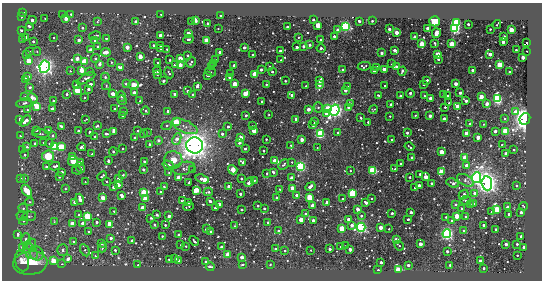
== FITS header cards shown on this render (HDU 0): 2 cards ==
NAXIS1  =                  540 / length of data axis 1
NAXIS2  =                  278 / length of data axis 2

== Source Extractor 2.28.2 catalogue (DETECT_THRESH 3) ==
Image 540 x 278 px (HDU 0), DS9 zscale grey, 1 PNG px = 1 image px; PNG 544 x 282 px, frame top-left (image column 1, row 278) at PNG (2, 3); each listed source drawn as its Kron ellipse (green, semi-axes under 4 px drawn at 4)
Background -16.2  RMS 180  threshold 526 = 3 sigma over >= 5 px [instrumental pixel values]
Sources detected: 566; of the 566, the 500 brightest by FLUX_AUTO listed and drawn (66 fainter detections omitted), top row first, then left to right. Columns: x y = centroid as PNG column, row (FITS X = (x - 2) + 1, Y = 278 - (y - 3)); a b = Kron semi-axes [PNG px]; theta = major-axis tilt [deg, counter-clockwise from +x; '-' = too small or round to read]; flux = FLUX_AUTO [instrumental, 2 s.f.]
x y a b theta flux
23 12 3 3 - 1.1e+04
71 14 3 3 - 1.9e+04
161 14 3 3 - 1.5e+04
62 15 3 3 - 1.5e+04
221 15 3 3 - 2.4e+04
21 17 3 2 - 1.1e+04
45 18 3 2 - 1.4e+04
66 18 3 3 - 3.1e+05
32 20 4 3 - 1.2e+05
195 20 4 3 - 9.5e+04
313 20 3 3 - 4.4e+04
97 21 4 3 - 1.4e+04
136 21 3 3 - 1.0e+05
191 21 3 2 - 1.6e+04
359 21 3 3 - 7.7e+04
372 21 3 3 - 3.3e+04
435 21 5 5 - 2.8e+05
208 23 3 3 - 4.3e+04
457 23 3 3 - 5.0e+06
468 24 3 3 - 5.7e+04
497 24 4 2 - 1.0e+04
318 25 3 3 - 1.1e+06
29 26 3 3 - 2.0e+04
346 26 4 4 - 4.8e+06
287 27 3 3 - 2.7e+04
83 28 3 3 - 3.6e+04
428 28 3 3 - 3.9e+05
455 28 4 4 - 4.9e+06
218 29 2 2 - 1.2e+04
389 29 3 3 - 1.0e+05
490 29 3 2 - 1.6e+04
21 30 3 3 - 4.1e+04
338 30 3 3 - 2.6e+05
511 30 3 3 - 9.3e+05
396 32 3 3 - 4.1e+05
436 33 5 3 - 7.7e+04
188 34 3 3 - 5.7e+05
160 35 3 3 - 2.3e+05
95 36 6 3 12 2.4e+04
334 36 3 3 - 4.8e+04
54 37 3 2 - 1.7e+04
298 37 3 2 - 1.1e+04
414 37 3 3 - 4.4e+04
504 37 3 3 - 3.7e+05
26 38 3 3 - 1.6e+05
106 38 3 3 - 3.0e+04
189 39 5 3 - 4.0e+04
22 40 3 3 - 2.5e+04
79 40 3 3 - 1.3e+05
95 40 4 3 - 1.3e+04
321 40 3 3 - 9.9e+04
33 41 3 3 - 4.3e+04
207 41 3 3 - 1.8e+06
503 42 3 3 - 9.8e+04
435 43 3 2 - 1.5e+04
527 43 3 2 - 1.3e+04
422 44 3 3 - 1.5e+06
452 44 3 3 - 1.6e+06
153 45 3 3 - 4.2e+04
160 45 3 3 - 2.8e+04
310 45 3 3 - 6.8e+04
98 46 3 3 - 2.6e+04
304 46 3 3 - 1.1e+05
127 47 3 3 - 3.7e+05
244 47 3 3 - 7.8e+04
297 47 3 3 - 7.9e+04
321 48 4 3 - 4.2e+04
160 49 3 2 - 1.1e+04
167 49 3 2 - 1.6e+04
91 50 3 3 - 4.0e+05
395 50 4 3 - 1.2e+05
516 50 3 3 - 1.0e+04
280 51 3 3 - 3.8e+04
527 51 3 2 - 1.0e+04
29 52 3 3 - 2.6e+04
37 52 4 3 - 1.0e+04
106 52 5 3 - 3.4e+05
220 52 3 3 - 9.6e+04
382 53 3 3 - 9.3e+04
26 54 3 3 - 3.6e+04
490 54 3 3 - 2.4e+05
188 55 3 3 - 4.2e+04
253 55 3 2 - 1.1e+04
438 55 3 3 - 1.6e+06
140 57 3 3 - 3.8e+05
523 57 3 3 - 2.6e+05
77 58 3 3 - 2.3e+05
95 58 4 4 - 1.5e+04
180 58 3 3 - 7.0e+05
215 59 3 3 - 1.7e+04
438 59 3 3 - 4.6e+04
170 60 3 3 - 2.2e+04
281 60 3 3 - 1.6e+04
29 61 3 3 - 8.2e+05
84 61 4 3 - 2.4e+05
111 62 3 3 - 1.4e+04
191 62 6 3 59 2.7e+04
158 63 3 3 - 2.6e+04
214 63 4 3 - 2.2e+04
99 64 4 3 - 9.5e+04
392 64 3 2 - 1.5e+04
175 65 3 3 - 1.2e+05
180 65 3 3 - 3.0e+05
234 65 3 3 - 1.7e+05
500 65 3 3 - 2.5e+06
364 66 6 3 10 2.7e+04
45 67 6 5 - 6.8e+06
212 67 3 3 - 4.3e+04
270 67 3 3 - 7.6e+04
377 67 3 3 - 6.7e+04
396 67 3 3 - 5.9e+04
121 68 3 3 - 2.7e+05
384 69 3 3 - 4.1e+05
81 70 4 3 - 4.9e+05
261 70 3 3 - 7.7e+04
343 70 3 3 - 7.5e+04
472 70 3 3 - 8.8e+04
70 71 3 3 - 1.4e+04
90 71 4 3 - 1.6e+04
157 71 4 3 - 2.5e+04
374 71 3 3 - 3.5e+04
402 71 4 2 - 1.6e+04
211 72 5 2 - 1.7e+04
272 72 3 3 - 1.9e+04
509 72 3 2 - 2.6e+04
169 73 6 2 -61 1.9e+04
157 74 3 2 - 1.2e+04
230 74 3 3 - 1.7e+04
255 74 3 3 - 1.3e+06
208 75 3 3 - 2.5e+04
28 76 4 3 - 4.5e+04
105 77 4 4 - 2.2e+04
230 77 3 3 - 1.2e+05
86 78 10 4 29 3.5e+04
26 80 3 3 - 2.8e+05
320 80 3 3 - 3.8e+05
163 81 3 3 - 4.3e+04
285 81 3 2 - 1.1e+04
427 81 3 3 - 3.5e+04
90 84 3 3 - 7.9e+04
126 84 3 3 - 5.2e+04
235 84 3 3 - 9.3e+05
266 84 3 2 - 1.9e+04
424 84 3 3 - 2.1e+04
456 84 3 3 - 2.1e+05
76 85 3 3 - 2.8e+04
134 85 5 3 - 8.5e+05
319 85 4 3 - 1.6e+05
106 86 4 3 - 1.2e+04
197 86 3 3 - 1.1e+05
306 86 3 2 - 1.2e+04
348 86 3 3 - 2.9e+04
385 86 3 2 - 1.5e+04
30 87 3 3 - 4.9e+04
88 89 3 3 - 6.8e+04
345 90 3 3 - 1.2e+05
77 91 3 3 - 1.8e+06
187 91 4 3 - 3.3e+04
134 93 3 3 - 3.1e+05
410 93 4 3 - 6.6e+04
460 93 3 3 - 5.7e+04
67 94 3 3 - 3.8e+04
113 94 4 3 - 3.5e+05
175 94 3 3 - 5.2e+04
245 94 3 3 - 8.2e+05
193 95 3 3 - 9.1e+04
292 95 3 3 - 1.4e+05
443 95 3 3 - 1.3e+04
121 96 5 4 - 1.8e+04
379 96 4 3 - 2.4e+04
401 96 3 3 - 8.1e+04
424 96 3 2 - 9.9e+03
447 96 3 3 - 8.4e+04
25 97 3 3 - 2.9e+04
85 97 3 2 - 1.3e+04
481 97 3 3 - 4.3e+05
32 98 5 4 - 1.2e+05
430 98 3 3 - 2.4e+05
498 99 3 3 - 8.5e+06
122 100 5 4 - 1.6e+04
53 101 3 2 - 1.3e+04
140 101 3 3 - 2.1e+04
262 101 3 3 - 3.4e+04
466 101 3 3 - 6.0e+04
24 103 8 4 11 3.4e+04
449 103 3 2 - 1.3e+04
350 104 4 3 - 2.8e+04
487 104 3 3 - 2.2e+05
391 105 3 3 - 2.4e+05
37 106 3 3 - 1.4e+06
457 106 3 3 - 3.3e+05
318 107 5 4 - 2.8e+04
445 107 3 2 - 3.0e+04
114 108 3 3 - 2.1e+04
328 108 4 3 - 8.2e+05
349 108 3 3 - 1.0e+05
53 109 3 3 - 2.9e+05
309 109 3 3 - 2.1e+05
27 110 4 3 - 1.9e+04
335 110 6 4 64 7.0e+06
373 110 4 3 - 1.2e+04
146 111 4 3 - 2.9e+04
168 111 3 3 - 1.5e+05
124 112 3 3 - 2.6e+04
516 112 4 4 - 2.2e+05
326 113 3 3 - 1.4e+05
123 115 3 3 - 1.4e+04
246 115 3 3 - 3.5e+04
269 115 3 2 - 1.3e+04
415 115 3 3 - 1.6e+04
390 116 3 3 - 1.6e+04
430 116 3 3 - 1.2e+05
361 118 3 3 - 1.5e+04
505 118 4 4 - 2.2e+04
86 119 3 2 - 1.2e+04
296 119 4 3 - 2.4e+04
444 119 3 3 - 2.3e+05
525 119 6 5 - 1.3e+07
19 120 4 3 - 7.1e+04
25 121 6 3 41 2.4e+05
176 122 3 3 - 1.8e+06
315 122 3 3 - 2.7e+04
368 122 3 3 - 2.1e+04
470 124 3 3 - 6.6e+04
483 124 3 2 - 1.7e+04
313 125 3 3 - 6.0e+04
61 126 4 3 - 5.1e+04
97 126 3 3 - 2.5e+04
167 126 5 4 - 1.8e+04
185 126 14 6 -24 6.9e+04
253 126 3 2 - 1.4e+04
228 127 3 3 - 5.4e+04
36 130 3 3 - 2.3e+04
48 130 3 3 - 1.0e+05
79 131 3 3 - 9.4e+04
138 131 3 3 - 2.2e+04
254 131 3 3 - 7.2e+05
495 131 3 3 - 8.8e+04
505 131 3 3 - 2.3e+06
90 132 3 3 - 7.6e+04
113 132 4 3 - 1.3e+05
147 132 3 3 - 1.2e+04
143 133 3 2 - 1.2e+04
338 133 3 3 - 6.2e+04
407 133 3 3 - 7.9e+04
466 133 3 3 - 4.4e+05
41 134 8 3 -5 1.8e+04
106 134 4 3 - 4.1e+04
222 134 3 3 - 7.0e+04
320 134 3 3 - 6.0e+06
20 136 3 2 - 1.1e+04
52 136 3 3 - 2.8e+04
94 136 3 2 - 1.6e+04
478 137 3 3 - 3.8e+05
135 138 3 3 - 1.1e+05
241 138 3 3 - 1.2e+06
177 139 6 4 65 1.1e+05
266 139 3 3 - 2.4e+04
302 139 3 3 - 2.6e+05
392 139 3 3 - 1.4e+04
158 140 3 3 - 6.8e+04
35 143 3 3 - 6.8e+04
43 143 3 3 - 1.7e+04
49 143 4 4 - 1.6e+04
239 143 3 3 - 3.7e+04
149 144 3 3 - 2.7e+04
195 145 8 8 - 1.5e+07
291 145 3 2 - 1.2e+04
502 145 3 2 - 1.9e+04
27 147 3 3 - 2.6e+04
55 147 3 3 - 4.3e+06
61 147 3 3 - 1.9e+06
82 147 4 4 - 2.8e+04
409 147 5 2 - 1.9e+04
317 148 2 2 - 9.9e+03
23 149 3 3 - 1.2e+04
123 149 3 3 - 1.7e+04
245 149 3 3 - 5.9e+04
514 150 3 3 - 3.4e+04
264 151 3 3 - 3.1e+04
113 152 4 3 - 3.9e+04
441 152 3 3 - 8.6e+05
506 153 3 3 - 1.1e+05
92 154 3 3 - 2.3e+04
25 155 3 3 - 2.5e+04
48 156 6 5 - 3.1e+05
73 156 3 3 - 2.5e+05
412 157 3 3 - 3.1e+04
465 157 3 3 - 9.5e+05
173 160 9 8 - 1.2e+05
73 161 5 5 - 1.2e+05
108 161 3 3 - 5.1e+04
144 161 3 3 - 4.7e+04
275 161 3 3 - 1.1e+06
81 162 4 3 - 1.9e+05
292 162 3 3 - 1.2e+04
243 163 4 3 - 1.8e+05
401 164 3 3 - 3.7e+04
168 165 5 3 - 9.3e+04
283 165 6 4 45 2.5e+04
467 165 3 3 - 1.4e+05
55 166 5 3 - 3.4e+04
301 166 4 4 - 5.6e+06
46 167 3 3 - 6.4e+04
80 167 5 4 - 1.8e+04
184 168 11 6 13 4.2e+04
143 169 3 3 - 2.4e+04
395 169 3 3 - 1.8e+04
77 170 5 3 - 1.2e+04
192 170 3 3 - 1.6e+04
233 170 5 4 - 8.4e+04
350 171 3 2 - 1.3e+04
373 171 3 3 - 5.1e+06
62 172 3 3 - 7.4e+04
274 172 3 3 - 5.1e+04
441 172 3 3 - 1.7e+06
169 173 3 3 - 1.0e+04
267 173 4 2 - 2.2e+04
420 174 3 3 - 3.2e+04
123 175 3 3 - 1.6e+04
102 176 5 3 - 2.5e+04
59 177 3 3 - 5.8e+04
410 177 3 2 - 2.3e+04
426 177 3 3 - 4.0e+05
24 178 3 3 - 1.1e+04
118 178 3 3 - 6.7e+04
178 178 3 3 - 4.8e+05
241 178 3 3 - 4.2e+04
292 178 3 3 - 2.5e+05
476 178 5 4 - 5.3e+06
21 179 3 3 - 2.4e+04
202 179 7 3 -19 1.3e+05
254 180 3 2 - 1.2e+04
465 180 9 5 -27 3.4e+04
85 182 3 2 - 1.1e+04
106 182 3 3 - 2.0e+04
189 182 3 3 - 1.7e+04
249 182 5 3 - 1.5e+05
431 183 3 3 - 4.3e+04
453 183 6 3 -19 2.5e+04
487 183 7 5 -85 1.0e+07
119 185 3 3 - 1.0e+05
419 185 3 3 - 9.9e+04
516 186 3 3 - 2.2e+04
114 187 3 3 - 1.2e+05
164 187 3 2 - 1.0e+04
229 187 3 3 - 3.0e+05
310 187 5 4 - 1.7e+05
292 188 3 3 - 8.1e+05
415 188 3 3 - 4.0e+04
65 189 4 3 - 1.1e+04
196 190 4 3 - 1.0e+06
280 190 4 2 - 1.6e+04
27 191 7 4 -55 3.6e+05
144 192 4 3 - 1.5e+06
161 192 3 3 - 4.6e+04
208 192 4 3 - 3.0e+04
352 193 3 3 - 3.9e+06
475 193 3 3 - 5.1e+04
240 194 3 3 - 5.0e+04
296 195 3 3 - 4.7e+04
464 195 5 3 - 5.9e+04
122 196 4 3 - 1.7e+05
309 197 3 3 - 1.5e+06
103 198 3 3 - 6.2e+05
277 198 3 2 - 1.5e+04
372 198 3 3 - 1.9e+04
80 199 5 3 - 1.2e+05
145 199 4 3 - 6.2e+05
342 199 3 2 - 1.8e+04
182 200 3 2 - 1.2e+04
466 200 5 3 - 1.4e+04
210 201 3 3 - 7.1e+04
30 202 4 3 - 1.5e+04
75 202 4 3 - 3.6e+05
188 202 4 3 - 3.2e+04
327 202 3 3 - 1.2e+05
366 203 3 3 - 1.2e+05
219 204 3 3 - 2.3e+05
456 204 3 3 - 5.0e+04
474 204 4 3 - 2.7e+04
471 205 3 2 - 1.8e+04
189 206 5 2 - 1.2e+04
258 206 3 3 - 3.4e+04
312 206 3 3 - 2.7e+05
523 206 4 2 - 1.8e+04
507 207 4 3 - 2.8e+04
23 208 5 4 - 2.0e+04
143 208 3 3 - 8.7e+05
215 208 3 3 - 3.6e+04
264 208 3 3 - 3.1e+04
462 208 3 2 - 1.8e+04
358 209 4 3 - 3.3e+04
497 209 4 3 - 2.6e+06
242 210 3 2 - 1.3e+04
114 211 3 3 - 1.7e+04
411 212 3 3 - 8.1e+04
492 212 3 3 - 8.2e+04
521 212 3 3 - 9.7e+04
306 213 3 3 - 2.5e+04
392 213 3 3 - 5.3e+04
509 214 3 3 - 5.4e+04
79 215 3 3 - 2.7e+04
157 215 3 3 - 4.9e+04
22 216 5 5 - 1.9e+04
29 216 7 5 7 2.6e+04
87 216 3 3 - 2.8e+06
169 216 3 3 - 1.4e+05
361 216 3 3 - 4.2e+04
457 216 3 3 - 7.9e+05
465 216 3 3 - 1.8e+04
446 217 3 2 - 2.0e+04
151 218 3 3 - 1.4e+04
349 219 3 3 - 1.4e+05
408 219 3 3 - 3.5e+04
301 220 3 3 - 7.0e+05
23 221 4 3 - 2.2e+04
314 221 3 3 - 3.2e+05
452 221 3 3 - 6.4e+04
54 222 4 3 - 1.2e+04
97 222 3 3 - 6.4e+04
268 222 3 3 - 1.6e+04
82 223 3 3 - 1.3e+05
72 224 3 3 - 8.6e+05
110 224 3 3 - 6.5e+05
154 225 3 3 - 4.1e+04
165 225 3 2 - 2.9e+04
352 225 4 3 - 1.2e+05
484 225 3 3 - 7.9e+04
235 226 3 2 - 1.2e+04
361 227 4 4 - 4.7e+06
381 227 3 3 - 4.1e+05
342 228 3 3 - 1.7e+06
206 229 3 3 - 9.6e+04
389 229 3 2 - 1.1e+04
496 229 3 3 - 5.5e+04
464 230 3 2 - 1.5e+04
210 231 3 2 - 1.5e+04
278 231 3 3 - 3.4e+04
88 232 3 2 - 1.3e+04
17 234 3 3 - 2.2e+05
447 234 4 4 - 4.8e+06
179 235 3 3 - 1.5e+05
162 236 3 2 - 1.5e+04
521 236 3 3 - 6.1e+04
111 238 3 3 - 1.2e+05
26 239 6 4 -89 2.8e+04
132 240 3 3 - 6.9e+04
396 240 3 3 - 5.1e+05
73 241 3 3 - 2.0e+04
194 241 5 2 - 2.0e+04
102 243 3 3 - 1.4e+05
31 244 6 5 - 2.7e+04
420 244 3 3 - 2.7e+05
506 244 3 3 - 1.5e+05
517 244 3 3 - 3.6e+04
181 245 3 3 - 1.6e+04
186 246 3 2 - 1.3e+04
346 246 2 2 - 1.1e+04
399 246 5 3 - 1.1e+04
23 247 3 3 - 3.4e+05
102 247 5 3 - 1.6e+04
221 247 3 3 - 7.5e+04
340 247 2 2 - 1.3e+04
524 247 3 3 - 6.8e+04
275 249 3 3 - 4.9e+04
330 249 3 3 - 8.6e+04
350 249 3 3 - 2.6e+04
63 250 6 5 - 3.0e+04
85 250 6 4 -61 1.5e+04
115 250 3 3 - 1.8e+04
311 250 3 2 - 1.0e+04
30 251 10 6 -54 4.3e+04
285 251 3 2 - 1.7e+04
447 251 3 3 - 4.8e+04
37 253 7 6 - 4.9e+04
228 255 3 3 - 8.5e+05
517 255 3 3 - 1.6e+04
95 256 4 4 - 1.9e+04
242 257 3 3 - 1.9e+05
68 259 4 3 - 1.8e+05
169 259 3 3 - 3.4e+04
175 259 3 3 - 4.4e+04
53 260 4 3 - 8.8e+05
22 261 10 7 -74 1.2e+05
179 261 3 3 - 2.0e+05
480 261 3 3 - 1.6e+05
206 262 3 3 - 4.0e+04
381 262 3 3 - 9.4e+04
30 263 17 11 7 4.0e+05
62 264 3 3 - 1.7e+04
243 264 3 3 - 2.4e+04
270 264 2 2 - 1.2e+04
138 265 3 2 - 2.0e+04
408 265 3 3 - 6.5e+04
450 265 3 3 - 3.1e+04
210 267 4 2 - 1.7e+04
484 268 3 3 - 4.9e+04
378 270 3 2 - 1.2e+04
399 270 4 3 - 8.0e+05
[66 fainter detections neither listed nor drawn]

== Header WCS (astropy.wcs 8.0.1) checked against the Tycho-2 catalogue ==
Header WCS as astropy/WCSLIB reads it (CRVAL/CRPIX/CD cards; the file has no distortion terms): RA---TAN/DEC--TAN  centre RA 20:15:03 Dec -56:01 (303.76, -56.01 deg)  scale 2.1 arcsec/px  FOV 18.9' x 9.7'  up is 0 deg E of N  parity normal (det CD < 0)
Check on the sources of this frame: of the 60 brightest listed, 4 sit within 3.2 arcsec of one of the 11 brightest Tycho-2 stars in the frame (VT <= 12.22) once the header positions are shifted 0.30 arcsec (0.26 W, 0.14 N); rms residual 1.29 arcsec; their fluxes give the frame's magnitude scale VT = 28.93 - 2.5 log10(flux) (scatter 0.05 mag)
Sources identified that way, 4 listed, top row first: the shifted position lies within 3.2 arcsec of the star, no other Tycho-2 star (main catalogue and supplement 1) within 6.4 arcsec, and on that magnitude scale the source's flux lands within +1.5 / -3 mag of the star's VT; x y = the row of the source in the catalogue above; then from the Tycho-2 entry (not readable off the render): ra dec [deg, ICRS J2000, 3 dp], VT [Tycho-2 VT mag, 2 dp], TYC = Tycho-2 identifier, HIP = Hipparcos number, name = IAU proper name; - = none
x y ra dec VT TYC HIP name
525 119 303.497 -56.001 11.14 8781-997-1 - -
195 145 303.843 -56.017 11.01 8781-633-1 - -
476 178 303.548 -56.035 12.22 8781-1682-1 - -
487 183 303.537 -56.039 11.35 8781-1760-1 - -